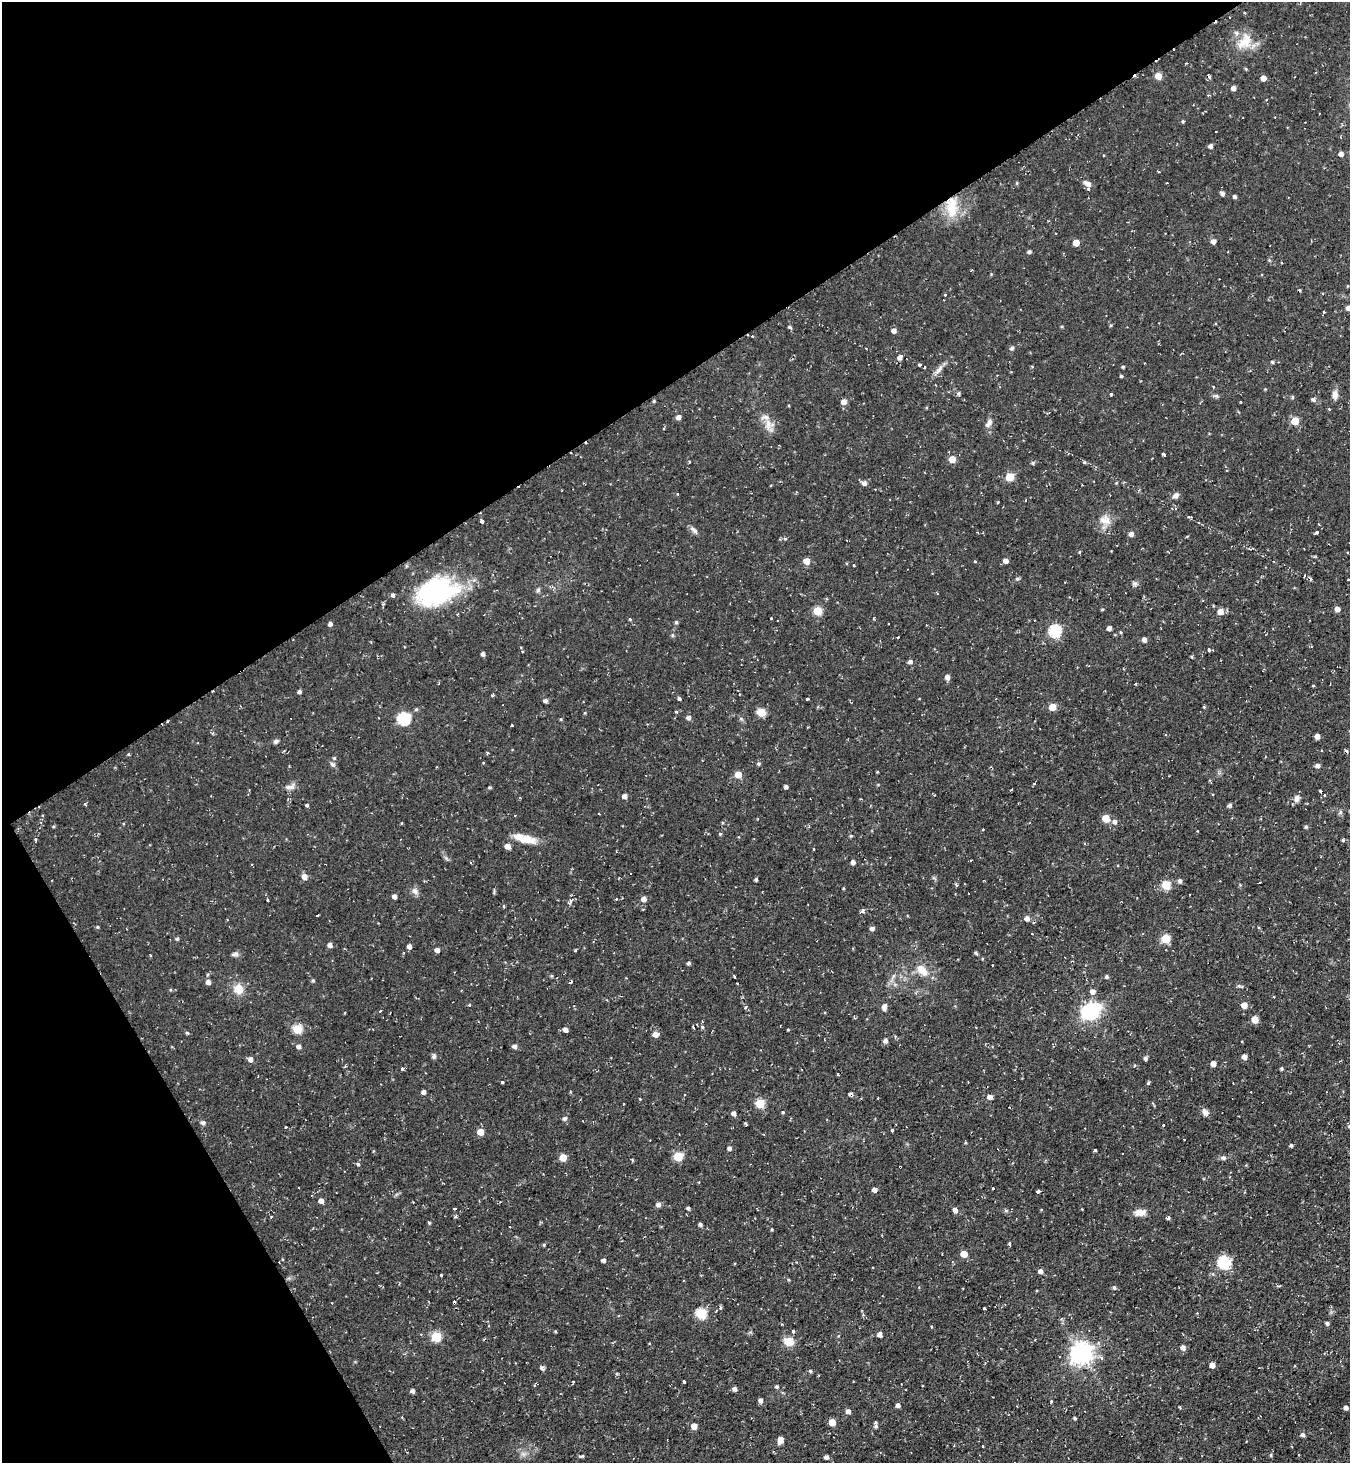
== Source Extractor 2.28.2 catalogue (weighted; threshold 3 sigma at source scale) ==
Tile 5 of 4 x 4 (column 1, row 2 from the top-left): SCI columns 154-1501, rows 2924-4384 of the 5837 x 5845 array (HDU 1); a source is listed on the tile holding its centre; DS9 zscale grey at full resolution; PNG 1352 x 1465 px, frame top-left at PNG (2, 2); no overlay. Shown black and unused: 33% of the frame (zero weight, under 2 of 3 exposures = <1% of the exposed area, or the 3 px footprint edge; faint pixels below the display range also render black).
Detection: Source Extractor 2.28.2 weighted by HDU 2 'WHT'; one run over the whole footprint, this tile lists its part. Background 0.0495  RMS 0.0059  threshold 0.0263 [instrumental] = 3 sigma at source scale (4.5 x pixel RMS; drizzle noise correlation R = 1.50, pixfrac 1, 0.05/0.05 arcsec/px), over >= 5 px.
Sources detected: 310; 18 cosmic-ray / hot-pixel residue — not listed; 4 inside a brighter listed object's ellipse — not listed separately; the other 288 listed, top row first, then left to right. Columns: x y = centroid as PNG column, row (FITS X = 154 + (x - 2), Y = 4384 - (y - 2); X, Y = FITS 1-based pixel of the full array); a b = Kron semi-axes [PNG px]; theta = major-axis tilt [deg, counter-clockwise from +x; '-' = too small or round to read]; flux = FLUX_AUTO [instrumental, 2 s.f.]
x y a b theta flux
1244 13 3 3 - 0.64
1244 43 23 16 17 12
1246 69 5 4 - 0.56
1158 76 5 5 - 8
1209 77 7 4 -71 1.1
1263 78 4 4 - 4.6
1233 88 4 4 - 2.7
1266 100 3 3 - 0.8
1183 121 4 4 - 0.75
1210 146 5 4 - 2
1341 154 5 4 - 2.6
1087 183 11 6 -24 4.1
1222 193 5 5 - 1.8
1234 196 4 4 - 1.5
952 208 28 14 88 16
1213 241 5 5 - 2.7
1076 243 5 5 - 6.8
1029 252 4 4 - 1.4
1269 260 5 4 - 0.65
945 295 3 3 - 1.6
1348 308 4 4 - 3.4
1324 312 3 2 - 0.79
789 327 5 4 - 1
894 330 4 4 - 2.6
752 336 3 3 - 0.74
1012 348 5 4 - 1.6
899 357 6 5 - 2.3
1272 362 5 4 - 0.79
919 365 4 3 - 1.3
925 367 3 2 - 0.49
1123 367 4 3 - 0.81
939 370 18 6 49 3.3
1121 376 4 3 - 0.72
1265 389 3 3 - 0.45
958 394 5 5 - 1.1
1111 395 3 3 - 1.5
1335 395 11 7 -88 3.3
1216 396 7 5 -43 1.1
1292 397 5 3 - 0.77
1313 399 6 5 - 1.4
654 401 4 3 - 0.61
844 402 5 5 - 4.1
1241 402 3 2 - 0.42
678 417 5 5 - 2.4
990 421 9 6 -87 2.1
1295 421 5 5 - 14
769 424 15 12 -84 6.2
1164 455 4 3 - 3
952 459 5 5 - 8.8
689 461 3 3 - 1
1084 462 4 4 - 0.96
1033 463 5 4 - 0.89
1010 477 5 5 - 18
864 483 7 5 -25 2.5
1116 483 4 3 - 0.57
771 485 3 2 - 0.44
1082 485 2 2 - 0.35
1176 495 8 6 35 2.2
998 502 3 3 - 0.6
1189 517 4 3 - 0.85
1105 520 17 13 -19 6.4
482 521 4 3 - 5.3
694 530 11 6 -42 2.1
1317 532 3 3 - 2.2
1131 534 5 5 - 2.7
1187 536 4 3 - 0.44
1079 552 5 3 - 0.59
806 561 5 5 - 6.9
975 561 3 3 - 0.85
1006 561 5 5 - 2.8
854 565 3 2 - 0.82
1017 579 6 5 - 1
1311 579 5 3 - 0.88
1348 580 2 2 - 0.61
1135 583 9 4 0 1.3
538 590 6 5 - 1.1
437 591 46 29 17 75
1102 609 4 3 - 0.61
1337 609 5 4 - 3.3
817 611 5 5 - 20
1220 611 5 5 - 5.1
771 618 2 2 - 0.59
630 619 4 3 - 0.67
676 622 5 4 - 0.97
888 623 2 2 - 0.54
330 624 4 4 - 2.1
1109 628 4 4 - 1.9
1055 631 6 6 - 59
1144 640 5 4 - 2.6
1209 650 4 3 - 0.85
483 654 4 4 - 1.8
1192 657 5 3 - 0.53
910 662 5 5 - 1.7
947 677 5 4 - 2.9
1136 684 3 3 - 1
1313 686 3 2 - 0.88
299 692 4 4 - 1.4
492 695 4 3 - 0.89
679 699 4 3 - 3.3
807 699 3 2 - 0.71
545 701 5 4 - 1.8
1052 707 5 5 - 10
1204 707 4 4 - 0.58
676 711 3 3 - 3
761 712 9 8 - 5.9
585 713 5 3 - 0.52
404 718 6 6 - 65
688 718 5 5 - 2.1
561 719 4 4 - 0.65
1317 736 4 4 - 3.1
276 741 6 5 - 1.6
334 758 5 4 - 0.84
333 764 8 6 -43 1.5
758 764 5 5 - 0.95
1317 765 5 4 - 2.1
877 772 4 2 - 0.45
738 774 5 5 - 7.9
1034 784 3 2 - 1
290 787 15 7 13 3
489 787 5 4 - 0.69
786 787 4 3 - 1.7
1012 790 3 2 - 0.65
1320 791 4 3 - 1.7
1324 795 3 3 - 0.85
624 796 5 5 - 2.5
1297 799 10 7 75 2.8
1307 803 3 2 - 0.46
85 804 3 3 - 1.3
307 805 4 3 - 1.6
1230 805 4 4 - 1.5
1340 812 6 4 61 1.1
599 814 3 2 - 0.45
1106 818 5 5 - 12
1115 822 6 5 - 2.2
402 823 4 3 - 0.42
53 826 5 3 - 0.61
1306 827 4 4 - 0.92
983 829 2 2 - 0.54
1197 831 3 2 - 0.4
720 834 4 4 - 0.73
851 836 4 4 - 0.74
35 839 4 3 - 0.72
525 839 27 8 -15 11
1343 840 4 4 - 0.79
507 846 5 4 - 4.7
813 849 2 2 - 0.64
853 862 5 5 - 1.8
304 877 6 6 - 3.5
756 879 3 3 - 1
1180 881 5 4 - 1.6
1166 885 5 5 - 27
415 891 10 8 -41 2.5
394 896 4 4 - 2.3
644 899 5 5 - 2.8
268 900 3 2 - 0.47
570 902 10 5 65 2.5
504 906 4 3 - 0.68
863 911 4 4 - 2.3
317 915 3 2 - 0.68
1027 919 7 6 - 2.3
97 927 4 4 - 0.75
872 928 5 4 - 2
1032 934 3 2 - 0.52
1165 939 5 5 - 21
330 945 5 5 - 2.6
409 946 4 4 - 2.5
437 950 4 4 - 2.6
976 953 5 3 - 1
234 954 10 5 1 1.6
689 963 4 4 - 1.3
992 965 3 2 - 0.36
923 971 13 10 -20 6.3
734 976 4 3 - 2.4
893 976 10 4 56 1.8
1106 977 5 5 - 1.1
313 981 5 4 - 0.83
208 982 5 5 - 2.5
1240 986 11 3 -15 1.1
238 989 11 10 - 7.8
1093 991 7 6 - 2.4
470 1004 3 3 - 1.2
1244 1005 5 5 - 5.5
884 1007 7 5 84 3.3
381 1011 3 3 - 1.4
1090 1011 8 7 - 200
1255 1019 5 5 - 8.9
693 1027 4 3 - 1.3
297 1029 5 5 - 23
565 1029 5 5 - 2.2
788 1030 3 2 - 0.49
187 1033 5 4 - 0.77
655 1034 6 5 - 4.1
885 1041 5 5 - 2.1
298 1046 5 5 - 2.1
515 1046 5 4 - 2.1
434 1056 8 5 -84 1.3
1244 1056 4 4 - 3.7
1145 1058 5 4 - 1.2
250 1059 5 5 - 2.6
1213 1064 4 4 - 4.1
1135 1066 5 4 - 0.8
402 1068 3 3 - 1.8
1282 1068 4 4 - 0.88
838 1074 3 2 - 0.57
502 1082 3 3 - 1.6
1148 1083 4 4 - 0.81
423 1092 5 4 - 2
850 1094 4 4 - 1.8
685 1095 3 3 - 0.51
990 1097 7 6 - 2.2
640 1099 3 3 - 0.56
760 1103 5 5 - 24
783 1112 4 3 - 0.59
1205 1112 11 7 -63 2.5
733 1113 5 4 - 2.4
564 1118 5 5 - 1.5
203 1123 6 5 - 1.5
1163 1125 3 3 - 1.4
286 1127 3 2 - 0.84
892 1130 3 3 - 0.95
480 1132 5 5 - 8.9
1184 1140 2 2 - 0.45
1291 1145 4 3 - 1.3
729 1148 5 5 - 1.6
1095 1150 3 3 - 1.1
563 1157 5 5 - 10
678 1157 5 5 - 27
1224 1158 7 6 - 1.6
632 1160 5 3 - 0.54
358 1164 3 3 - 3.2
993 1188 3 3 - 1.6
874 1190 5 5 - 2.4
1038 1191 4 3 - 1.5
321 1201 5 4 - 3.3
658 1204 5 5 - 2.5
688 1208 5 4 - 0.86
955 1210 5 4 - 3.1
1140 1212 14 8 3 4.8
455 1216 4 3 - 1.3
1169 1218 6 3 82 0.89
429 1223 5 3 - 0.69
700 1224 4 4 - 1.2
772 1229 3 3 - 0.55
1009 1243 3 3 - 1.4
544 1245 4 4 - 0.64
964 1254 5 5 - 8
603 1260 4 4 - 1.6
1224 1262 6 6 - 71
1040 1271 4 4 - 2.3
441 1275 3 3 - 1.7
1279 1286 6 3 -7 0.85
1114 1288 5 4 - 1
721 1308 5 4 - 1.1
984 1308 3 3 - 1
701 1313 6 5 - 39
862 1315 5 3 - 0.73
1327 1323 4 4 - 1.3
931 1327 3 2 - 0.7
555 1331 4 3 - 0.58
793 1331 4 3 - 0.98
880 1334 5 4 - 2.6
436 1336 5 5 - 30
789 1342 11 9 -11 7.5
1183 1348 5 5 - 2.8
1081 1353 8 7 - 420
1212 1365 4 4 - 4.1
810 1371 4 4 - 0.68
684 1381 3 3 - 1.6
922 1386 3 2 - 0.97
777 1387 5 5 - 1
735 1389 5 4 - 2.2
412 1391 4 4 - 2
760 1400 5 4 - 1.9
1051 1402 3 3 - 0.95
898 1405 4 4 - 2.3
1346 1408 5 5 - 1.6
848 1411 5 5 - 2.4
1075 1418 3 3 - 0.83
832 1422 5 5 - 8.7
694 1426 5 5 - 6
876 1426 6 6 - 1.6
1302 1435 5 4 - 1.5
780 1440 6 5 - 5.5
983 1446 3 2 - 0.58
523 1454 6 6 - 1.7
1271 1455 6 3 73 0.65
582 1456 5 4 - 0.8
826 1457 4 4 - 1.9
Overlapping masked pixels (flux is a lower limit): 2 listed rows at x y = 952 208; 850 1094
Isophote crosses this tile's border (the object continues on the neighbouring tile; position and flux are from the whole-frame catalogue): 1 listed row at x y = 1348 308